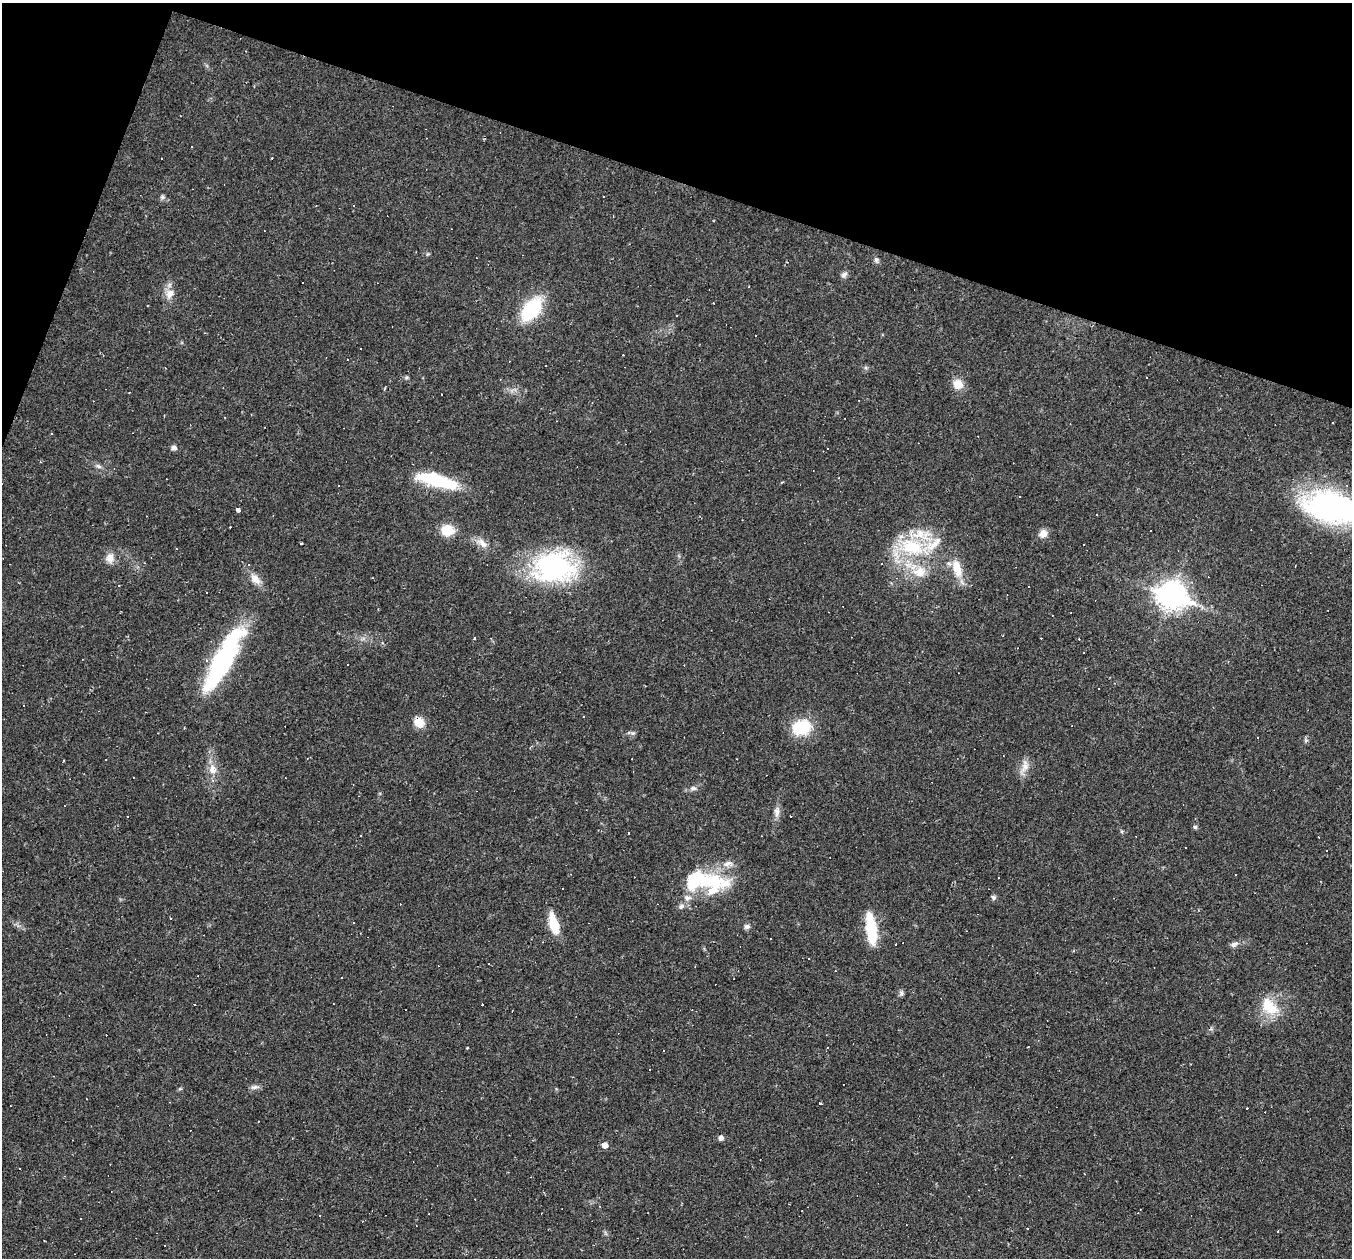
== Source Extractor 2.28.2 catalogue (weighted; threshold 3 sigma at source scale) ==
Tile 2 of 4 x 4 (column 2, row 1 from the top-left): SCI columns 1351-2700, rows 4030-5285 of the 5400 x 5416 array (HDU 1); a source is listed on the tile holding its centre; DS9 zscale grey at full resolution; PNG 1354 x 1260 px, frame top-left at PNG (2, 3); no overlay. Shown black and unused: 17% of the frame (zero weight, under 2 of 3 exposures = <1% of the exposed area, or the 3 px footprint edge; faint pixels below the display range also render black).
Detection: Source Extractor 2.28.2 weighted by HDU 2 'WHT'; one run over the whole footprint, this tile lists its part. Background 0.0184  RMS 0.0042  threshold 0.0187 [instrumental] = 3 sigma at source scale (4.5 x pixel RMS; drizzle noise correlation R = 1.50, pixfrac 1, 0.05/0.05 arcsec/px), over >= 5 px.
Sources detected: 143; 1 inside a brighter object's white glare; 62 cosmic-ray / hot-pixel residue — not listed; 9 inside a brighter listed object's ellipse — not listed separately; the other 71 listed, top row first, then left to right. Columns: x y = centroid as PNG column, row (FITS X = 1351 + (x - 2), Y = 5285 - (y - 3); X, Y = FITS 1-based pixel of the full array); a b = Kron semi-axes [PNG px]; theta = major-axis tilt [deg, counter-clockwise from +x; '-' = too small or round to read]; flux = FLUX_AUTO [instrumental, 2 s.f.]
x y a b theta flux
161 158 3 2 - 0.3
162 197 7 6 - 0.93
354 206 3 2 - 0.34
876 260 8 6 -56 1.1
844 274 9 6 31 1.3
170 293 14 11 48 3.6
531 309 22 13 51 29
677 316 3 3 - 0.86
347 359 3 3 - 3.2
406 378 6 4 19 0.59
958 384 11 11 - 5
1332 422 3 3 - 2
174 448 7 6 - 1.3
827 448 3 2 - 0.7
98 466 9 4 -36 1.1
437 480 48 13 -15 25
1020 496 3 3 - 1.6
1332 507 61 29 -11 96
238 510 5 3 - 1.5
1096 515 3 2 - 0.34
447 530 11 10 - 10
1150 531 3 2 - 0.26
1043 533 10 9 - 2.8
482 543 17 8 -38 3.3
1083 545 3 2 - 0.64
912 547 34 20 -17 27
110 558 14 10 86 3.2
882 563 2 2 - 0.36
554 567 50 37 5 58
957 568 26 11 -73 8.4
920 572 20 16 7 8.7
255 579 17 9 -49 3.9
1172 595 12 9 -19 420
474 638 3 3 - 1.4
222 663 71 17 59 62
348 664 3 2 - 0.31
24 705 3 2 - 0.31
584 716 2 2 - 0.3
419 722 12 10 -48 5.7
802 727 22 17 11 15
633 733 6 4 41 0.74
737 759 2 2 - 0.24
106 760 3 2 - 0.3
1025 766 20 9 77 3.8
212 769 13 11 -82 3.9
693 788 8 6 -14 1.1
777 812 15 7 89 2.4
790 816 3 2 - 0.49
1195 827 5 5 - 0.73
629 833 3 3 - 1.6
361 835 3 2 - 0.86
999 877 3 2 - 0.58
708 881 48 24 -7 25
993 897 7 6 - 0.87
681 906 8 7 - 1.5
554 924 25 10 -75 9.3
747 926 7 6 - 1.3
871 929 37 11 -83 17
1234 944 11 6 33 1.6
896 945 3 3 - 0.63
342 978 3 3 - 0.58
901 993 8 6 66 1
1269 1006 28 17 -53 11
467 1047 3 2 - 0.41
1028 1047 3 2 - 0.34
254 1087 12 5 13 1.4
820 1103 3 3 - 14
258 1121 3 2 - 0.28
721 1138 5 5 - 1.7
605 1145 5 5 - 2.8
165 1245 2 2 - 0.35
Overlapping masked pixels (flux is a lower limit): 1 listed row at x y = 419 722
Isophote crosses this tile's border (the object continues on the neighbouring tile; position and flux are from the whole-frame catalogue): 1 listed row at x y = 1332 507
Unlisted compact peaks at least as high as the median listed source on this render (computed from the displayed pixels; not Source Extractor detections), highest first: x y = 866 368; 1121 831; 427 254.